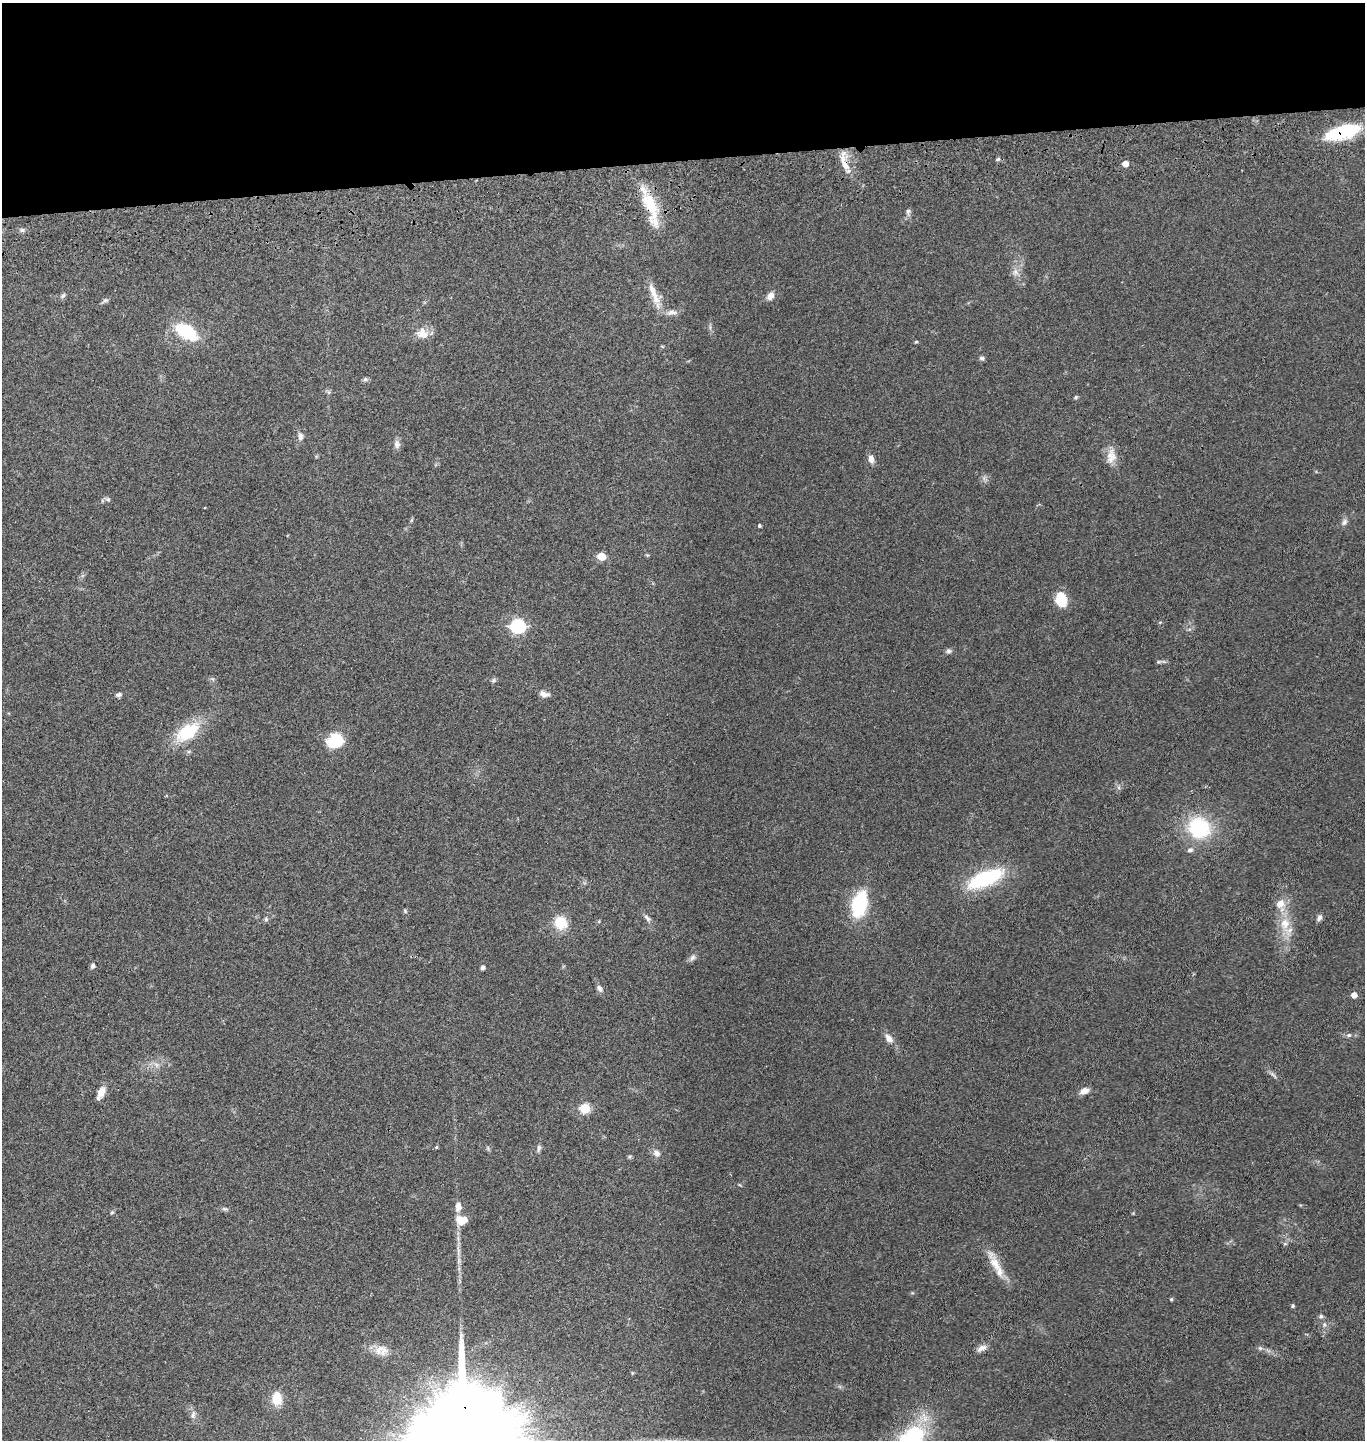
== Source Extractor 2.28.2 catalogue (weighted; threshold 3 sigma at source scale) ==
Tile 2 of 3 x 3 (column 2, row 1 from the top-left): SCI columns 1507-2869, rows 2993-4430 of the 4367 x 4546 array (HDU 1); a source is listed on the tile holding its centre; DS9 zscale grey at full resolution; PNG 1367 x 1442 px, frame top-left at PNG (2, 3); no overlay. Shown black and unused: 11% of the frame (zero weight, under 3 of 4 exposures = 6% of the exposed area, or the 3 px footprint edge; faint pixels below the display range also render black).
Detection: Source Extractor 2.28.2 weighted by HDU 2 'WHT'; one run over the whole footprint, this tile lists its part. Background 0.0643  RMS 0.0059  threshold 0.0266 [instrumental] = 3 sigma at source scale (4.5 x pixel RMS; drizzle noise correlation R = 1.50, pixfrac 1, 0.05/0.05 arcsec/px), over >= 5 px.
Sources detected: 86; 1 inside a brighter object's white glare — not listed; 2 inside a brighter listed object's ellipse — not listed separately; the other 83 listed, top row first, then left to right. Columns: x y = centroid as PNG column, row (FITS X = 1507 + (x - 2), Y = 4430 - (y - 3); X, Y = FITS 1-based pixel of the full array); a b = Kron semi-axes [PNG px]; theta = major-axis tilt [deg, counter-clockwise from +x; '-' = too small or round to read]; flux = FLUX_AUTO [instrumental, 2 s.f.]
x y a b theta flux
1343 132 38 14 16 34
998 159 6 5 - 1
844 162 30 8 -75 7.7
1125 164 5 4 - 6.4
651 203 54 15 -74 23
908 211 8 7 - 1.6
22 230 6 6 - 1.2
1015 272 10 8 -88 3.1
653 291 27 11 -55 8.6
63 296 9 5 45 1.3
770 296 10 7 53 3.7
105 300 9 5 32 1.3
671 312 11 7 28 2.8
187 332 24 13 -32 30
422 333 17 14 -16 6.7
916 342 4 3 - 0.65
662 346 5 3 - 0.54
982 358 7 5 -31 1.3
365 379 6 5 - 1.1
328 392 6 5 - 1.1
1076 397 5 4 - 0.89
300 436 11 7 -89 2.7
397 444 12 8 -79 2.6
1111 456 22 12 84 6.8
871 459 11 7 -77 3
108 499 7 5 -21 1.2
1344 522 10 7 69 2
759 526 4 3 - 0.97
601 556 5 5 - 18
1061 599 16 12 -83 12
1160 622 5 3 - 0.54
518 626 7 6 - 120
949 651 7 7 - 1.5
1158 662 6 4 18 0.86
493 680 7 6 - 1.1
544 694 13 7 -14 2.9
119 695 8 5 12 1.6
187 732 33 17 35 26
335 741 18 15 24 19
1199 828 22 20 -34 45
1190 850 7 5 4 1.8
985 878 40 15 23 44
859 904 19 10 76 51
1280 904 12 10 42 5.8
405 911 6 5 - 0.8
647 918 12 6 -48 2
1319 918 8 5 64 1.9
266 919 6 6 - 1.1
560 923 15 13 -43 13
1285 924 18 14 82 11
692 958 10 6 51 1.9
93 966 7 5 49 1.7
482 967 4 4 - 1.9
599 988 10 6 -54 1.9
1354 995 5 4 - 4.5
1349 1035 7 6 - 1.4
889 1038 14 8 -50 3.9
156 1065 8 5 -60 1.9
1273 1075 14 4 -41 1.6
1084 1091 11 7 24 3.7
101 1093 16 8 63 4.9
585 1108 5 5 - 37
436 1147 4 4 - 0.64
539 1148 10 5 81 1.5
657 1153 10 8 -34 2.6
630 1156 6 4 19 0.78
458 1206 11 7 87 3.9
225 1209 11 4 -9 1.2
112 1212 5 5 - 0.79
461 1220 12 9 -3 8.3
1285 1244 6 4 0 0.8
459 1261 10 5 90 2.1
995 1264 24 12 -64 10
1171 1299 4 3 - 0.71
1293 1306 5 4 - 0.82
1321 1316 6 5 - 1.1
982 1348 14 6 25 3
1260 1348 6 6 - 1.2
382 1350 20 14 -5 7.4
277 1399 17 12 -87 9.1
193 1415 11 6 84 2.1
925 1418 16 7 -72 6.2
909 1440 23 16 -15 29
Overlapping masked pixels (flux is a lower limit): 3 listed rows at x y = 1343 132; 844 162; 651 203
Isophote crosses this tile's border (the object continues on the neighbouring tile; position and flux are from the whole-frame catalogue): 1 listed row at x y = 909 1440